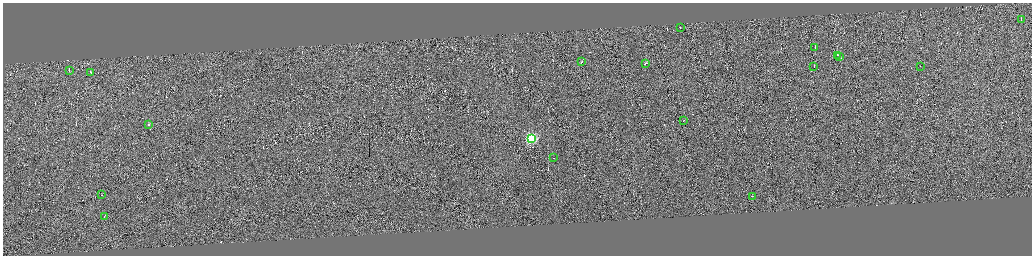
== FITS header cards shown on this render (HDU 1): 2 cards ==
NAXIS1  =                 4117
NAXIS2  =                 1015

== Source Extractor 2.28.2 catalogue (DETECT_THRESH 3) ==
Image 4117 x 1015 px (HDU 1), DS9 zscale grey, zoomed out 1/4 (1 PNG px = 4 x 4 image px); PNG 1034 x 258 px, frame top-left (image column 3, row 1012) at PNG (3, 3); each listed source drawn as its Kron ellipse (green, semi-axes under 4 px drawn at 4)
Background 0.0217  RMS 1.8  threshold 5.26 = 3 sigma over >= 5 px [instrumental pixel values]
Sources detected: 402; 384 cannot appear on this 1/4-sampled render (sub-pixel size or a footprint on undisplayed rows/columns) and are neither listed nor drawn; the other 18 listed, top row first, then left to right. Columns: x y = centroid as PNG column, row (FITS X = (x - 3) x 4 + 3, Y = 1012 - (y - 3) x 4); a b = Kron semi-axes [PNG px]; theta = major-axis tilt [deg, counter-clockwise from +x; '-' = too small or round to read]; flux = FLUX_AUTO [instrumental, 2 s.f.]
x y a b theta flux
1021 19 2 1 - 24000
680 28 2 1 - 15000
815 47 2 1 - 9500
837 55 2 1 - 8800
840 57 4 1 - 6000
581 62 3 1 - 6300
646 63 3 1 - 5600
920 66 2 1 - 2900
814 67 2 1 - 4500
69 71 2 1 - 5500
91 73 4 1 - 8800
683 120 2 1 - 2700
149 125 2 1 - 80000
531 138 4 3 - 99000
554 158 2 1 - 3100
102 195 2 1 - 2000
752 196 2 1 - 3000
104 216 2 1 - 5300
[384 sub-pixel or undisplayed-footprint detections neither listed nor drawn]